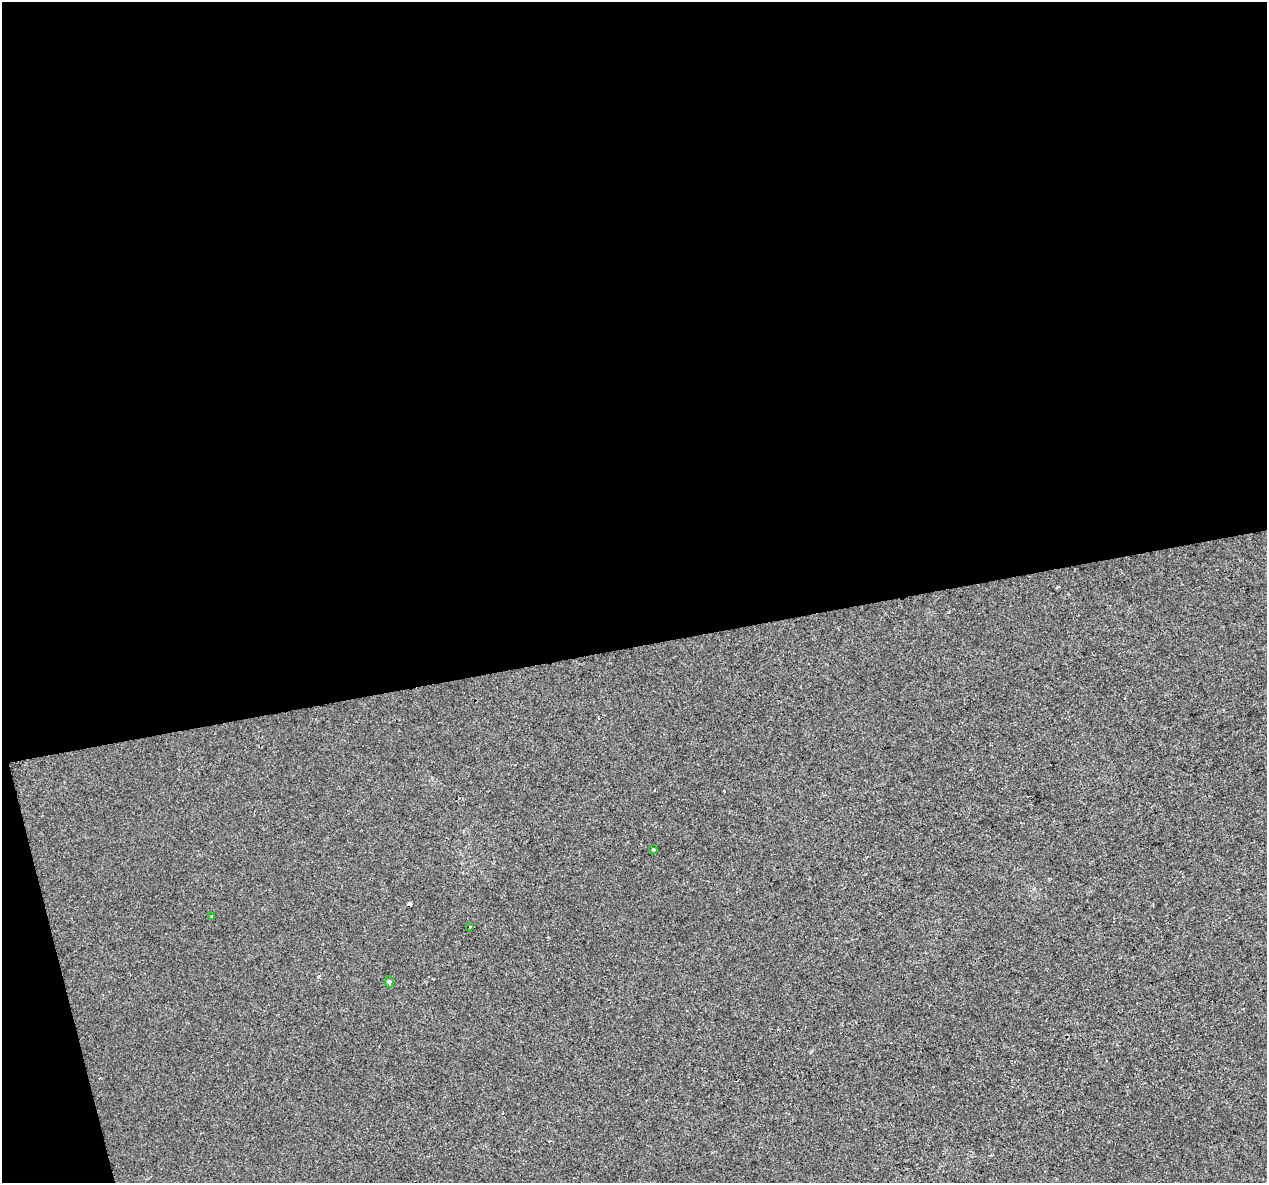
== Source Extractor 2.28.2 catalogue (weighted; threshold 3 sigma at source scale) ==
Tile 1 of 4 x 4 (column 1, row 1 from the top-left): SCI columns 1-1265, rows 3631-4811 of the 5060 x 4850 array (HDU 1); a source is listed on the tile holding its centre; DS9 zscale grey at full resolution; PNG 1269 x 1185 px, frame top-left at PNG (2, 2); each listed source drawn as its Kron ellipse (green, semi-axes under 4 px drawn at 4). Shown black and unused: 56% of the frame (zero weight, under 2 of 3 exposures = <1% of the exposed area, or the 3 px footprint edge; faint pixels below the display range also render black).
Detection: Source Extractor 2.28.2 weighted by HDU 2 'WHT'; one run over the whole footprint, this tile lists its part. Background 0.00547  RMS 0.0046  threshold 0.0208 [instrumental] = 3 sigma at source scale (4.5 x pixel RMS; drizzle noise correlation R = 1.50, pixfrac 1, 0.0396/0.0396 arcsec/px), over >= 5 px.
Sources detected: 5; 1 cosmic-ray / hot-pixel residue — neither listed nor drawn; the other 4 listed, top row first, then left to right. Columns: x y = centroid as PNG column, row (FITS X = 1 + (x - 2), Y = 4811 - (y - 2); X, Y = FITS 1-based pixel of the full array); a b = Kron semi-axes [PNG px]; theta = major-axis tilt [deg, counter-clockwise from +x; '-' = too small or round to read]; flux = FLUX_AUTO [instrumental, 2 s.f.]
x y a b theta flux
653 850 4 4 - 0.55
212 917 3 2 - 0.4
470 927 3 3 - 0.92
389 982 6 4 -73 0.86